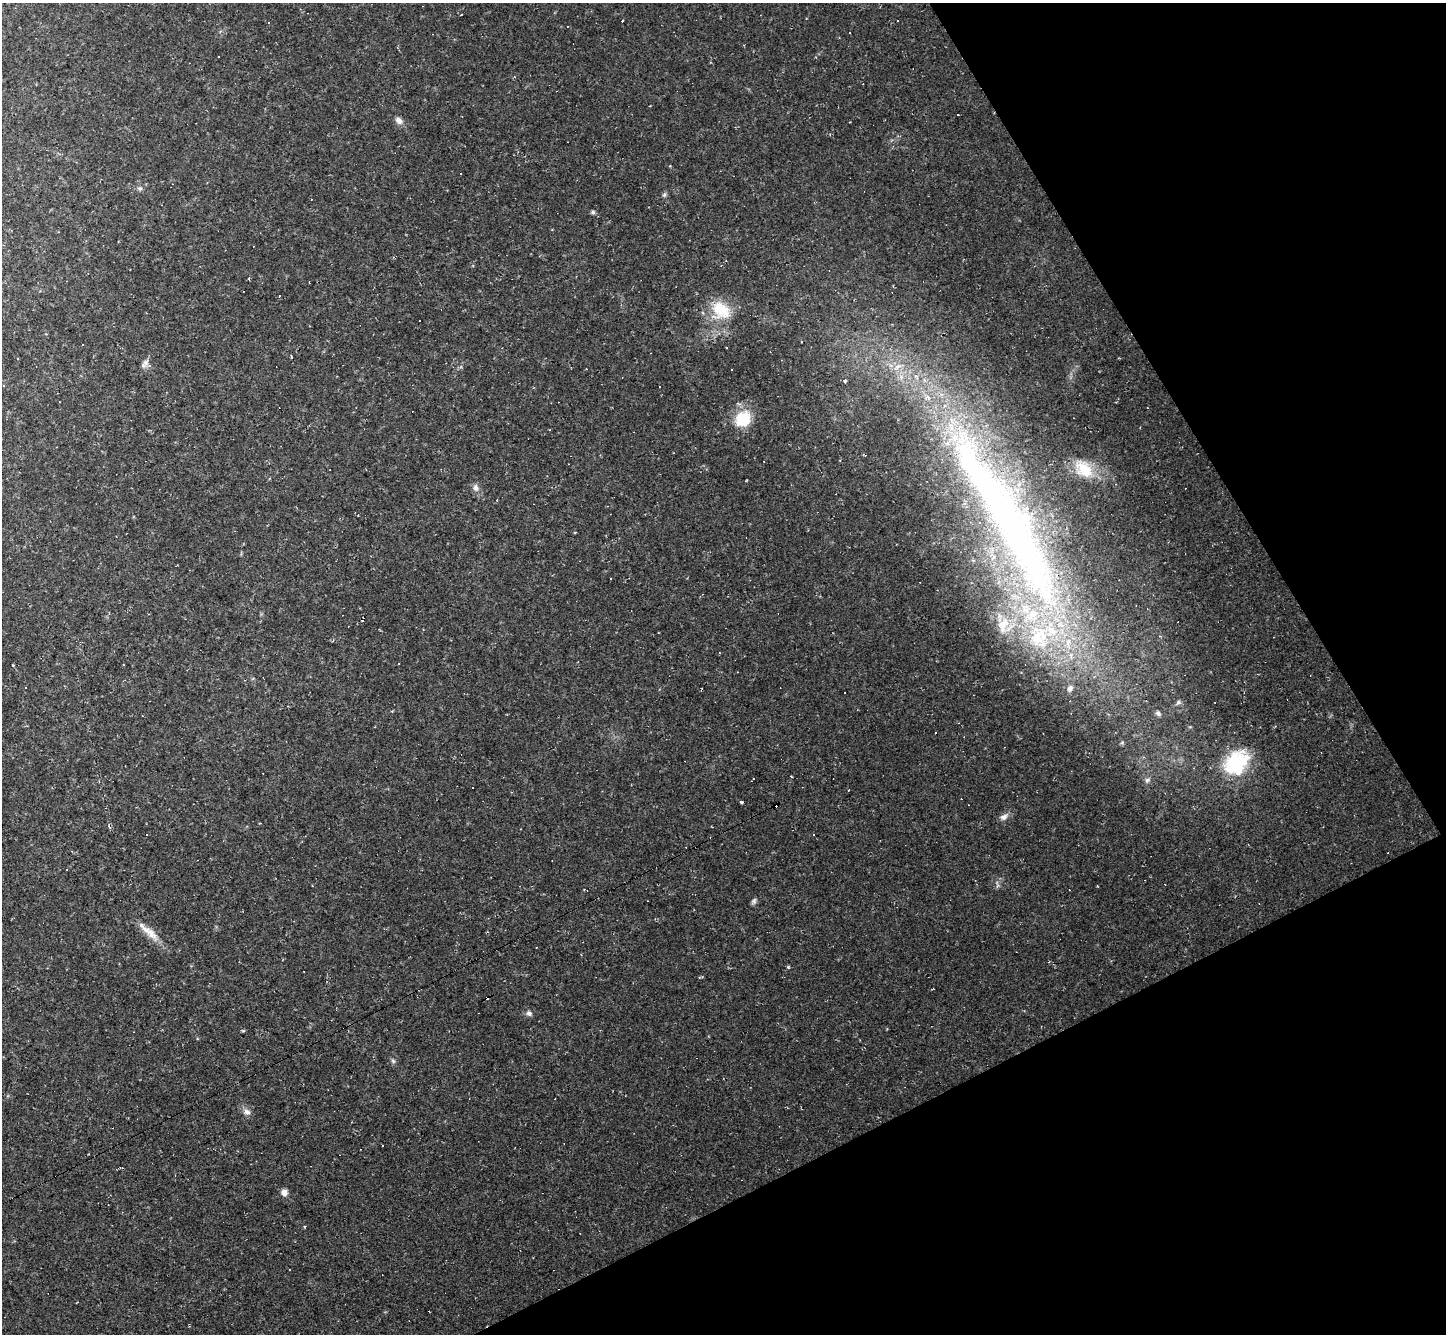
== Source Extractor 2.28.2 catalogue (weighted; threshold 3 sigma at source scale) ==
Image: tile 12 of 4 x 4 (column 4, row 3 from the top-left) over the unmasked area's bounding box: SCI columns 4333-5776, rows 1620-2951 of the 5776 x 5767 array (HDU 1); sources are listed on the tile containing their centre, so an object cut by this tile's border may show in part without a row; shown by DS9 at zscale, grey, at full resolution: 1 PNG px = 1 image px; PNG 1448 x 1336 px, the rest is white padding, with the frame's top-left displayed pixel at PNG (2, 3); no overlay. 24% of this frame is shown black and not used: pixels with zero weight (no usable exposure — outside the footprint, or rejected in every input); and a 3 px margin inside the footprint's outer edge (the drizzle kernel's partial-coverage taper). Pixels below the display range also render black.
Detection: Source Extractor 2.28.2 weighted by HDU 2 'WHT'; one run over the whole footprint, this tile lists its part. Background 0.0377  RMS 0.007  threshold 0.0314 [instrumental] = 3 sigma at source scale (4.5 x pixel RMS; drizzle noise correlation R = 1.50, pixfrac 1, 0.05/0.05 arcsec/px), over >= 5 px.
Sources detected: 82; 37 cosmic-ray / hot-pixel residue — not listed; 8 inside a brighter listed object's ellipse — not listed separately; the other 37 listed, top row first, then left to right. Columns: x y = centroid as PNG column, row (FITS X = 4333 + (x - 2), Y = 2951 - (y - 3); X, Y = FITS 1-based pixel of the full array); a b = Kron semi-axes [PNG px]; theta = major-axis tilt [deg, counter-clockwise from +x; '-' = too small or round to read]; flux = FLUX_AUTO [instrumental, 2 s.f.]
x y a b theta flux
897 20 3 2 - 0.82
268 23 3 3 - 1.1
743 45 4 2 - 0.52
958 115 3 2 - 1
399 120 9 7 -42 3.7
140 188 7 6 - 1.8
664 195 7 4 58 1.3
593 212 5 4 - 1.6
721 310 28 22 -37 26
145 363 10 8 59 3.2
844 381 4 4 - 0.84
660 387 3 3 - 1.1
743 419 22 19 46 22
764 461 2 2 - 0.49
1084 469 28 18 -44 20
476 488 10 8 -71 3.5
1009 522 265 55 -62 590
1003 625 27 16 73 21
399 664 2 2 - 0.6
1178 702 7 6 - 1.7
1158 713 7 6 - 2.1
1236 762 35 26 46 49
1147 780 8 6 44 1.9
472 788 3 3 - 1.5
741 802 4 3 - 1.1
1004 817 12 7 33 3.6
66 869 3 2 - 0.87
997 884 11 3 -86 1.5
754 901 9 6 59 1.7
149 932 37 8 -41 10
529 1013 8 7 - 2.3
243 1031 6 4 0 0.76
393 1061 7 5 -59 1.4
247 1112 10 8 -43 3.8
383 1145 3 2 - 0.78
284 1192 8 8 - 3.5
289 1270 2 2 - 0.52